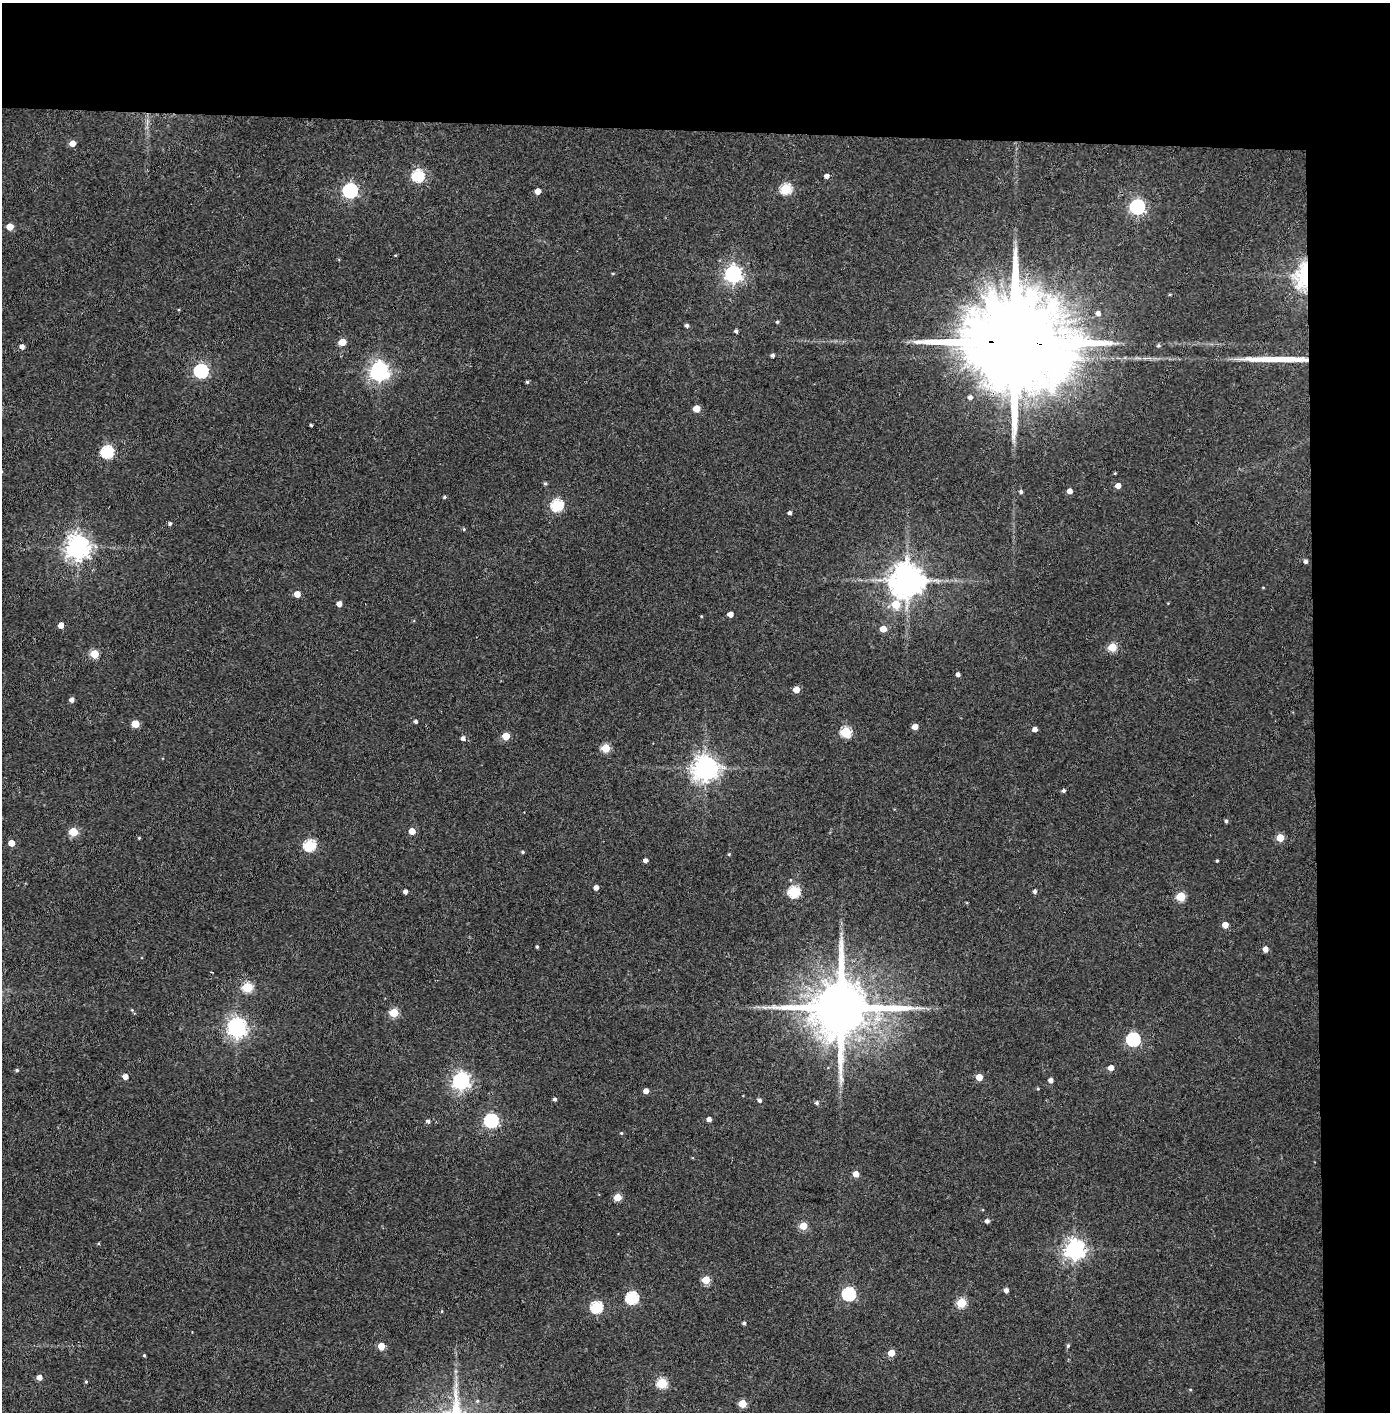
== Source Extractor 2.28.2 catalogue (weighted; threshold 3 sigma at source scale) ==
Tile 3 of 3 x 3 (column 3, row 1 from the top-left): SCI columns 2855-4242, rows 2826-4235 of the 4321 x 4242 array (HDU 1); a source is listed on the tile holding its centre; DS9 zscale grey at full resolution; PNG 1392 x 1414 px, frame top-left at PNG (2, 3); no overlay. Shown black and unused: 14% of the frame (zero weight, under 3 of 4 exposures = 6% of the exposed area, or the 3 px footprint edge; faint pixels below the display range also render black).
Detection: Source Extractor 2.28.2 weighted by HDU 2 'WHT'; one run over the whole footprint, this tile lists its part. Background 0.0668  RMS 0.0057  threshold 0.0258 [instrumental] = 3 sigma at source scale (4.5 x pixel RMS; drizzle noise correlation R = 1.50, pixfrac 1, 0.05/0.05 arcsec/px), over >= 5 px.
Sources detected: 127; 1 long thin detection or spike segment (spike, bleed or trail) — not listed; the other 126 listed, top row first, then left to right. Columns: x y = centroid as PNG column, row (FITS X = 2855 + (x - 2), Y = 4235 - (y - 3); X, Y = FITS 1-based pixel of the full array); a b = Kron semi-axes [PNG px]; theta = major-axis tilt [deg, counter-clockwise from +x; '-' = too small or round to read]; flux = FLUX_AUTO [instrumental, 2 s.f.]
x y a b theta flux
72 143 5 5 - 5.2
418 176 6 6 - 64
826 176 4 4 - 2.7
786 189 6 5 - 44
350 191 6 6 - 130
538 191 4 4 - 4.7
1137 207 6 6 - 150
10 226 5 5 - 8
395 255 4 3 - 0.43
613 273 5 3 - 0.5
733 274 7 6 - 210
1304 276 19 11 79 53
1170 294 4 3 - 0.6
1098 313 5 5 - 2.6
777 322 4 4 - 0.73
687 325 5 4 - 1.4
736 331 4 4 - 1.5
342 342 5 5 - 10
1016 343 36 21 -4 20000
1158 346 5 5 - 0.95
22 347 4 4 - 3.2
773 355 4 4 - 1.5
201 371 6 6 - 120
379 371 8 7 - 300
527 382 4 3 - 0.93
970 397 5 5 - 1.9
696 408 5 5 - 11
311 425 3 3 - 0.69
107 452 6 6 - 71
1115 473 4 3 - 0.5
545 483 5 4 - 0.91
1118 486 4 4 - 4.4
1021 491 4 4 - 1.3
1070 491 4 4 - 4.2
444 497 4 3 - 0.86
557 505 6 5 - 63
790 513 4 4 - 1.5
170 523 4 4 - 1.2
464 529 5 4 - 0.64
78 547 8 7 - 540
1306 561 4 4 - 1.6
907 580 9 9 - 1300
297 594 4 4 - 7.6
339 604 5 4 - 3.4
896 604 9 7 0 17
730 614 5 4 - 4.4
701 616 4 3 - 0.44
61 625 5 4 - 5.2
883 629 5 4 - 8.2
1112 647 5 5 - 24
94 654 5 5 - 24
958 674 4 4 - 2.1
796 689 5 5 - 8.5
72 700 5 4 - 2.5
416 721 4 4 - 1.3
135 724 5 5 - 15
915 727 4 4 - 5.5
1035 729 4 4 - 2.9
846 732 5 5 - 41
506 736 5 5 - 13
463 738 4 4 - 2.1
606 748 5 5 - 21
705 768 8 8 - 590
1063 791 5 4 - 1.1
1226 821 5 4 - 1
412 831 5 4 - 8.3
73 832 5 5 - 20
139 838 4 3 - 0.56
1280 838 5 5 - 12
11 843 5 4 - 7.6
309 845 6 5 - 58
523 852 4 4 - 0.87
729 854 4 3 - 0.61
645 860 4 4 - 2.2
1217 861 3 3 - 0.62
596 887 4 4 - 3.3
405 891 4 4 - 2.1
1035 891 5 4 - 1.4
794 892 6 5 - 54
1181 896 5 5 - 25
1225 925 5 4 - 5.6
537 947 4 3 - 0.84
1265 949 5 4 - 3.5
247 987 5 5 - 37
764 1007 7 4 -19 1.3
840 1008 18 15 3 5400
132 1010 4 4 - 0.63
394 1013 5 5 - 26
237 1028 8 7 - 290
1133 1039 6 6 - 86
1111 1068 5 5 - 4.3
17 1070 5 4 - 0.81
125 1076 5 4 - 4.6
979 1077 5 5 - 9.2
1051 1080 5 4 - 2.4
461 1081 7 6 - 220
646 1091 4 4 - 3.6
555 1099 4 4 - 1.3
760 1100 5 4 - 1.5
817 1103 5 4 - 1.2
709 1119 4 4 - 3
428 1121 5 5 - 1.5
491 1121 6 6 - 110
621 1133 4 4 - 0.57
856 1174 5 5 - 5.4
618 1197 5 5 - 14
987 1221 4 4 - 2
803 1226 5 5 - 15
1074 1249 7 7 - 350
706 1280 5 5 - 18
1006 1290 4 4 - 2.6
848 1294 6 6 - 84
632 1298 6 6 - 63
961 1303 5 5 - 31
596 1307 6 6 - 60
442 1311 5 3 - 0.51
744 1323 4 3 - 1.1
381 1346 5 5 - 8.1
1068 1346 5 4 - 0.9
891 1353 5 5 - 9.2
144 1355 4 3 - 0.64
39 1377 5 5 - 3.9
86 1382 4 4 - 0.68
662 1383 5 5 - 38
1190 1389 4 3 - 0.55
742 1404 5 5 - 15
Overlapping masked pixels (flux is a lower limit): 3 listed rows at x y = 1304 276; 1016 343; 840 1008